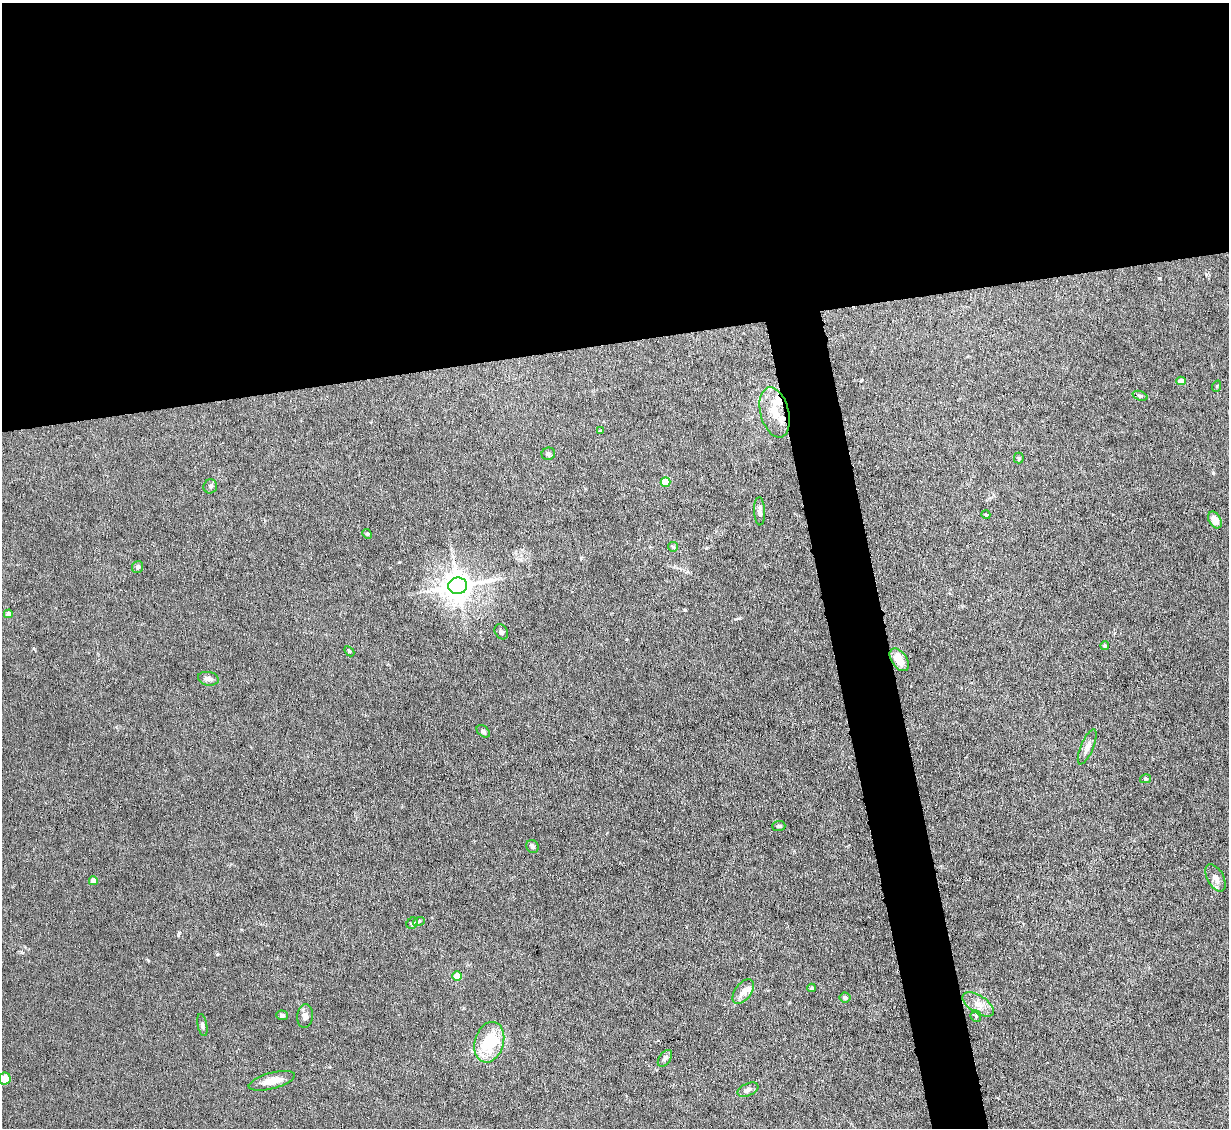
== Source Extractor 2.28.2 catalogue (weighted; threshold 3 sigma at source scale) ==
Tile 2 of 4 x 4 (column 2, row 1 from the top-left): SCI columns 1229-2455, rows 3628-4753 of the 4910 x 4886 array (HDU 1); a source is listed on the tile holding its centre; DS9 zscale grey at full resolution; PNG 1231 x 1130 px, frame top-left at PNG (2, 3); each listed source drawn as its Kron ellipse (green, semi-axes under 4 px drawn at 4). Shown black and unused: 33% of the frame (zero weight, under 4 of 8 exposures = <1% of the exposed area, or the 3 px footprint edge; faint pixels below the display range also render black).
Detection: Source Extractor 2.28.2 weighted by HDU 2 'WHT'; one run over the whole footprint, this tile lists its part. Background 0.0668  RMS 0.0031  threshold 0.0126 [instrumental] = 3 sigma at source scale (4.09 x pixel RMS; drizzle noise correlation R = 1.36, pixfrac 0.8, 0.05/0.05 arcsec/px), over >= 5 px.
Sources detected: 48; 3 inside a brighter listed object's ellipse — not listed separately; the other 45 listed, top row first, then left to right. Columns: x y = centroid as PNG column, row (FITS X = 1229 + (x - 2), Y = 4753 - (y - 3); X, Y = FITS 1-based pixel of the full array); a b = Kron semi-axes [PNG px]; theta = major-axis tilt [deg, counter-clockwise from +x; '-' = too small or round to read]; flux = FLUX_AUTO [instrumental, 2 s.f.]
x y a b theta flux
1181 381 4 4 - 2.4
1217 386 6 3 72 0.28
1140 396 8 4 -20 0.55
775 412 26 14 -75 6.6
600 431 4 3 - 0.36
548 454 7 6 - 0.56
1019 458 5 5 - 0.37
665 482 5 5 - 9.6
210 486 7 6 - 0.71
760 511 14 5 -87 1.4
986 515 4 3 - 0.23
1215 520 9 6 -60 3.1
367 534 5 4 - 0.35
673 547 5 5 - 0.4
138 567 6 5 - 0.64
458 586 9 8 - 440
8 614 4 4 - 1.3
501 632 8 6 -59 0.75
1105 646 4 4 - 0.55
349 651 6 3 -45 0.36
899 660 13 7 -55 4.6
208 679 10 6 -10 1.3
483 731 7 5 -40 0.69
1087 747 19 6 67 1.6
1145 779 5 4 - 0.37
779 826 6 5 - 0.47
532 846 7 6 - 0.65
1216 878 15 8 -61 1.7
93 881 4 4 - 3
419 921 6 4 18 0.36
412 923 6 5 - 0.45
457 976 5 5 - 4.2
812 988 4 3 - 0.44
743 991 14 8 53 1.8
845 997 5 5 - 0.68
978 1004 18 8 -32 2.8
282 1015 6 5 - 0.64
305 1016 12 8 85 1.4
976 1016 6 5 - 0.52
202 1025 11 4 -79 0.66
489 1042 20 14 74 14
665 1058 9 5 54 0.9
5 1078 6 6 - 3.5
272 1081 24 8 15 3.7
748 1090 11 6 23 1.1
Isophote crosses this tile's border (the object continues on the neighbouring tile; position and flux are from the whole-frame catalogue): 1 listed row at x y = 5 1078
Unlisted compact peaks at least as high as the median listed source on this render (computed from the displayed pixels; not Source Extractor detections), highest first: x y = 1213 473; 685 610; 581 558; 179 933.